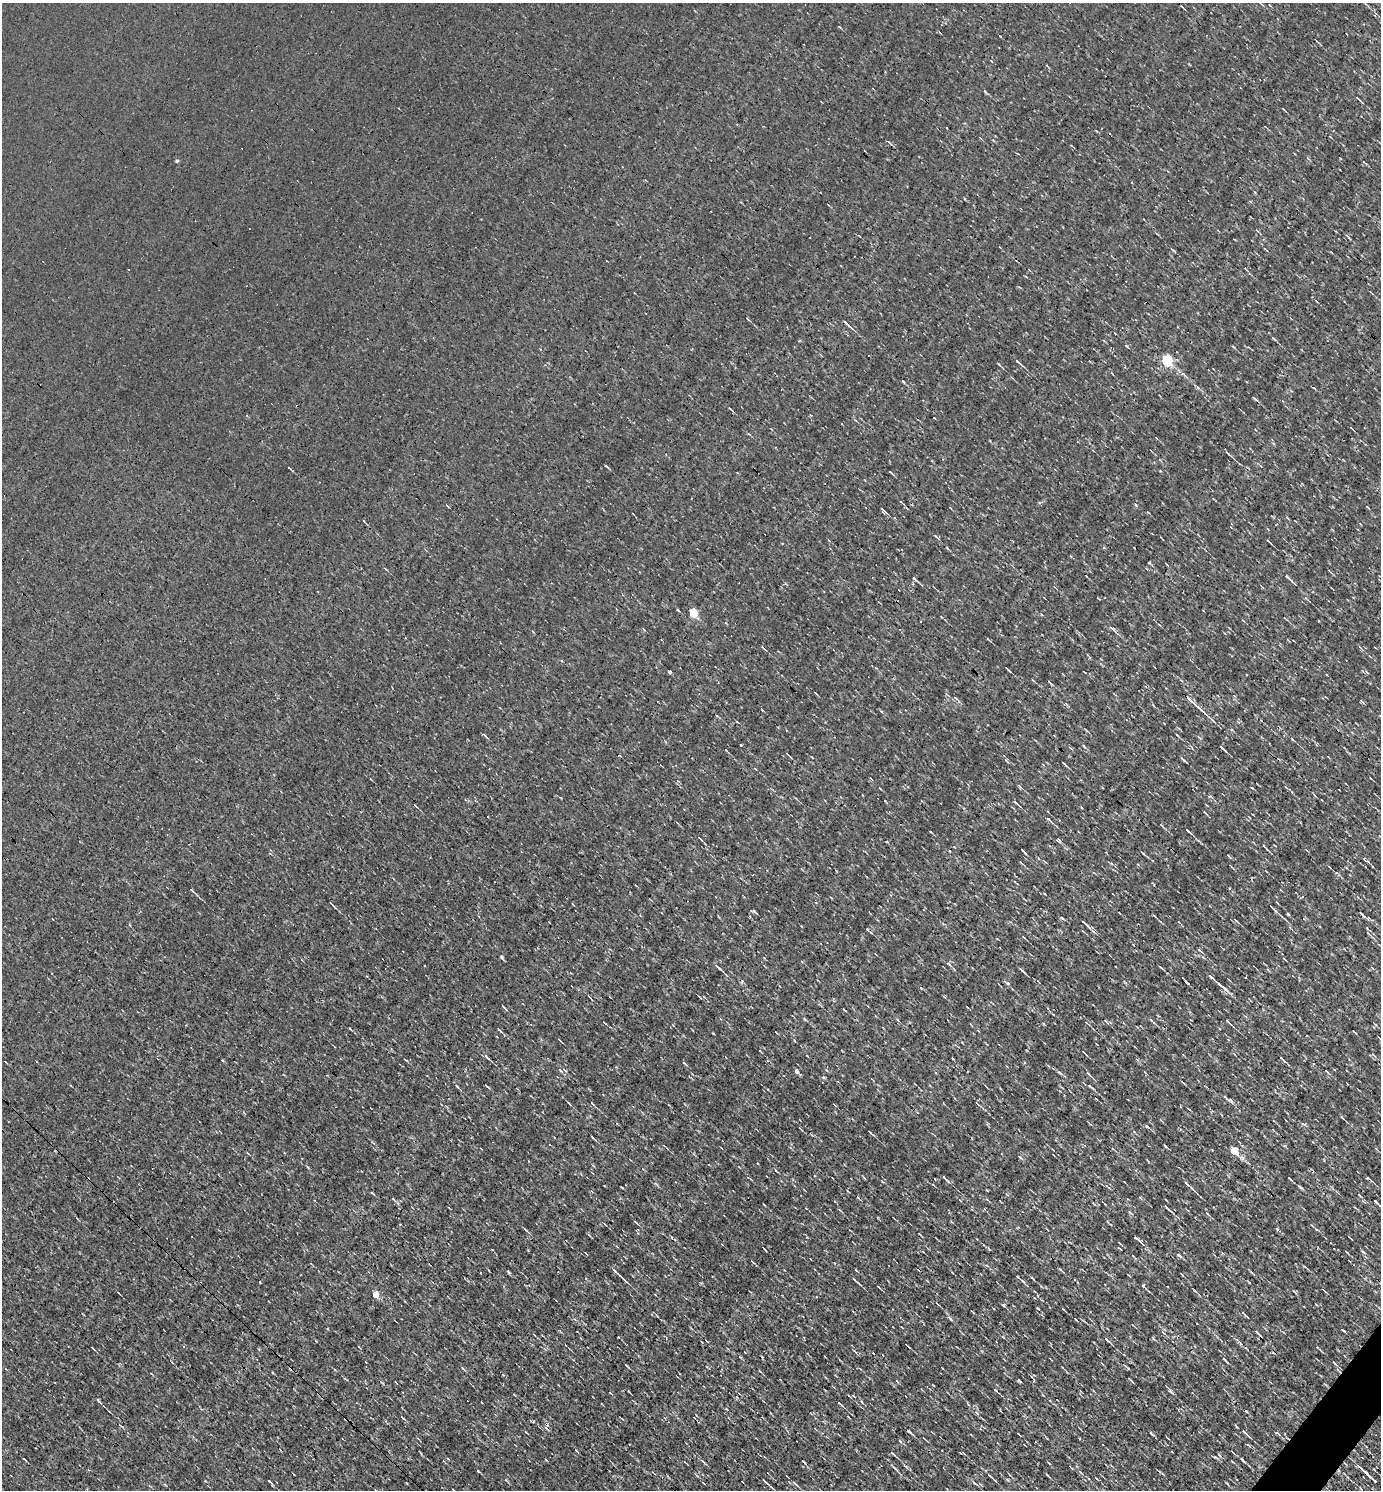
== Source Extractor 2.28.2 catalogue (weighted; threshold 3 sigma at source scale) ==
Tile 6 of 4 x 4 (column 2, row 2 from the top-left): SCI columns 1673-3051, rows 2977-4464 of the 5958 x 5952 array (HDU 1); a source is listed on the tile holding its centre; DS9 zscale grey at full resolution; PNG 1383 x 1492 px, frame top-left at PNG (2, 3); no overlay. Shown black and unused: <1% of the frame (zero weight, under 3 of 4 exposures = <1% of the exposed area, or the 3 px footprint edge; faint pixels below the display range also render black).
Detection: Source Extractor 2.28.2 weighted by HDU 2 'WHT'; one run over the whole footprint, this tile lists its part. Background 8.66e-04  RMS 0.049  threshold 0.221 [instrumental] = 3 sigma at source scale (4.5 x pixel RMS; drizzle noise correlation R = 1.50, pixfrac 1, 0.05/0.05 arcsec/px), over >= 5 px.
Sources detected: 138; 3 cosmic-ray / hot-pixel residue — not listed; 1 inside a brighter listed object's ellipse — not listed separately; the other 134 listed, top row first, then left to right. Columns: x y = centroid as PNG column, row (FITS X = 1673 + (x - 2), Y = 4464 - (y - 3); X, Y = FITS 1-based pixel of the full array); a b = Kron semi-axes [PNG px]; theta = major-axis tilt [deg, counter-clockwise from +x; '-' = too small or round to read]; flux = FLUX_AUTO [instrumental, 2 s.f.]
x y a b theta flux
839 27 4 2 - 3.5
1358 98 9 2 -39 7.5
889 142 6 3 -44 6.2
177 161 4 4 - 8.5
1370 291 3 2 - 3.7
747 319 5 2 - 4.9
846 323 12 3 -42 14
1274 338 7 3 -38 5.9
1167 360 5 5 - 420
1018 362 10 3 -42 10
998 364 7 2 -40 5.4
1183 374 5 3 - 7.9
1227 453 8 3 -42 9.8
606 466 5 2 - 6.9
289 468 4 2 - 3.2
882 509 8 3 -46 8.3
1268 541 5 2 - 4.6
1288 577 13 3 -43 16
915 579 10 3 -45 9.1
693 613 5 5 - 160
1112 628 12 4 -35 14
763 647 5 3 - 5.1
1007 669 9 2 -44 7.2
669 672 3 3 - 11
1050 682 7 2 -50 5.3
956 698 7 2 -45 5.7
1193 702 28 3 -42 50
1292 739 5 3 - 5.2
741 745 3 3 - 11
1223 748 8 2 -43 7.8
1183 759 7 2 -44 8.8
1006 760 8 3 -58 5.8
1064 763 6 2 -42 8.1
1019 786 7 3 -35 6
1015 802 8 3 -45 8.4
1049 820 11 3 -41 10
1188 831 8 2 -42 9.1
700 838 8 2 -45 5.2
1058 840 5 4 - 7.6
1023 851 8 2 -46 7.7
1142 853 8 2 -45 5.7
1021 863 7 2 -45 5.5
1329 867 5 2 - 4.5
192 891 8 3 -45 7.7
332 904 8 2 -39 5.7
1272 908 12 3 -43 16
1362 914 11 3 -47 9.4
1154 916 4 2 - 4.9
1236 920 6 2 -46 4.9
1085 923 14 3 -43 20
1368 929 10 2 -41 5.9
1200 950 5 3 - 5.6
502 957 5 3 - 5.8
949 964 6 3 -45 6.7
718 967 12 3 -42 13
1160 967 5 3 - 4.9
1022 970 9 2 -43 8.9
1211 977 7 3 -43 12
1224 988 10 4 -44 14
844 1010 5 2 - 3.4
1228 1022 10 3 -40 7.9
499 1030 5 3 - 4.7
1083 1052 5 3 - 5.1
486 1057 10 3 -47 9.2
1282 1058 8 2 -44 6.6
684 1063 5 3 - 4.5
560 1070 6 3 -52 4.4
796 1071 5 4 - 17
1059 1072 7 4 -32 7.5
1327 1072 7 2 -50 4.5
1088 1073 6 2 -44 5.1
486 1085 4 2 - 5.3
1090 1086 10 4 -38 9.6
457 1087 5 3 - 4.8
1225 1097 6 3 -45 7.4
977 1103 8 3 -46 6.1
592 1104 5 3 - 4.6
1342 1117 5 3 - 4.7
1303 1124 6 3 -19 6.4
1147 1126 6 3 -41 7.8
870 1132 8 2 -43 6.6
1165 1146 5 3 - 4.4
1234 1150 5 5 - 96
1020 1157 6 3 -52 5.3
945 1178 12 3 -44 12
1289 1178 5 2 - 4.7
1368 1178 6 3 -36 6.8
1187 1184 10 3 -44 16
1359 1195 5 3 - 4.5
393 1199 8 3 -41 7
1376 1202 10 2 -44 10
764 1205 3 2 - 3.5
1167 1208 11 3 -44 13
635 1222 7 2 -41 5.4
1137 1238 12 3 -40 11
1363 1252 6 3 -37 6
1133 1256 4 3 - 3.3
1180 1256 8 3 -41 7.8
615 1271 8 2 -43 15
1017 1277 5 3 - 7
623 1279 15 2 -44 11
855 1280 10 2 -40 8.1
1143 1286 5 3 - 6.2
1194 1290 5 2 - 4.4
375 1294 5 4 - 82
937 1303 6 2 -49 4.3
1003 1305 5 4 - 5.6
1244 1314 12 2 -45 6.3
950 1319 8 3 -69 7.6
1106 1339 9 3 -44 10
909 1347 5 2 - 5.5
1245 1348 4 3 - 5.7
1334 1363 8 4 -47 8.7
933 1385 3 2 - 3.3
995 1390 5 3 - 5
99 1401 8 3 -41 9.9
840 1403 6 2 -44 9.3
909 1431 7 3 -43 9.9
1245 1432 13 3 -43 12
1151 1434 7 3 -46 6.7
893 1453 7 2 -41 7.3
962 1453 6 2 5 5
1215 1457 8 3 5 8.4
1242 1460 6 3 -44 8.7
702 1461 9 2 -40 7
803 1462 6 3 -45 5.1
1080 1472 6 3 -45 6
989 1475 8 3 -40 7.2
1047 1475 4 2 - 4.1
1370 1476 16 3 -43 43
765 1481 10 3 -41 14
974 1483 5 3 - 5.6
795 1484 12 3 -41 10
1361 1489 5 2 - 6
Unlisted compact peaks at least as high as the median listed source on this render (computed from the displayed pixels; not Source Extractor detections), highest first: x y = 1288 914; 754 911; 269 1481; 1277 1229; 1344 1331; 1128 1368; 742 981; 1187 983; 1136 505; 903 381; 509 1273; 713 1033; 824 1077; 1255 399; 1170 1390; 740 1357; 1127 346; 1285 1146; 618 1337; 717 716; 1160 471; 223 1060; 985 91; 350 1028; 804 1019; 526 1230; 1130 1213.